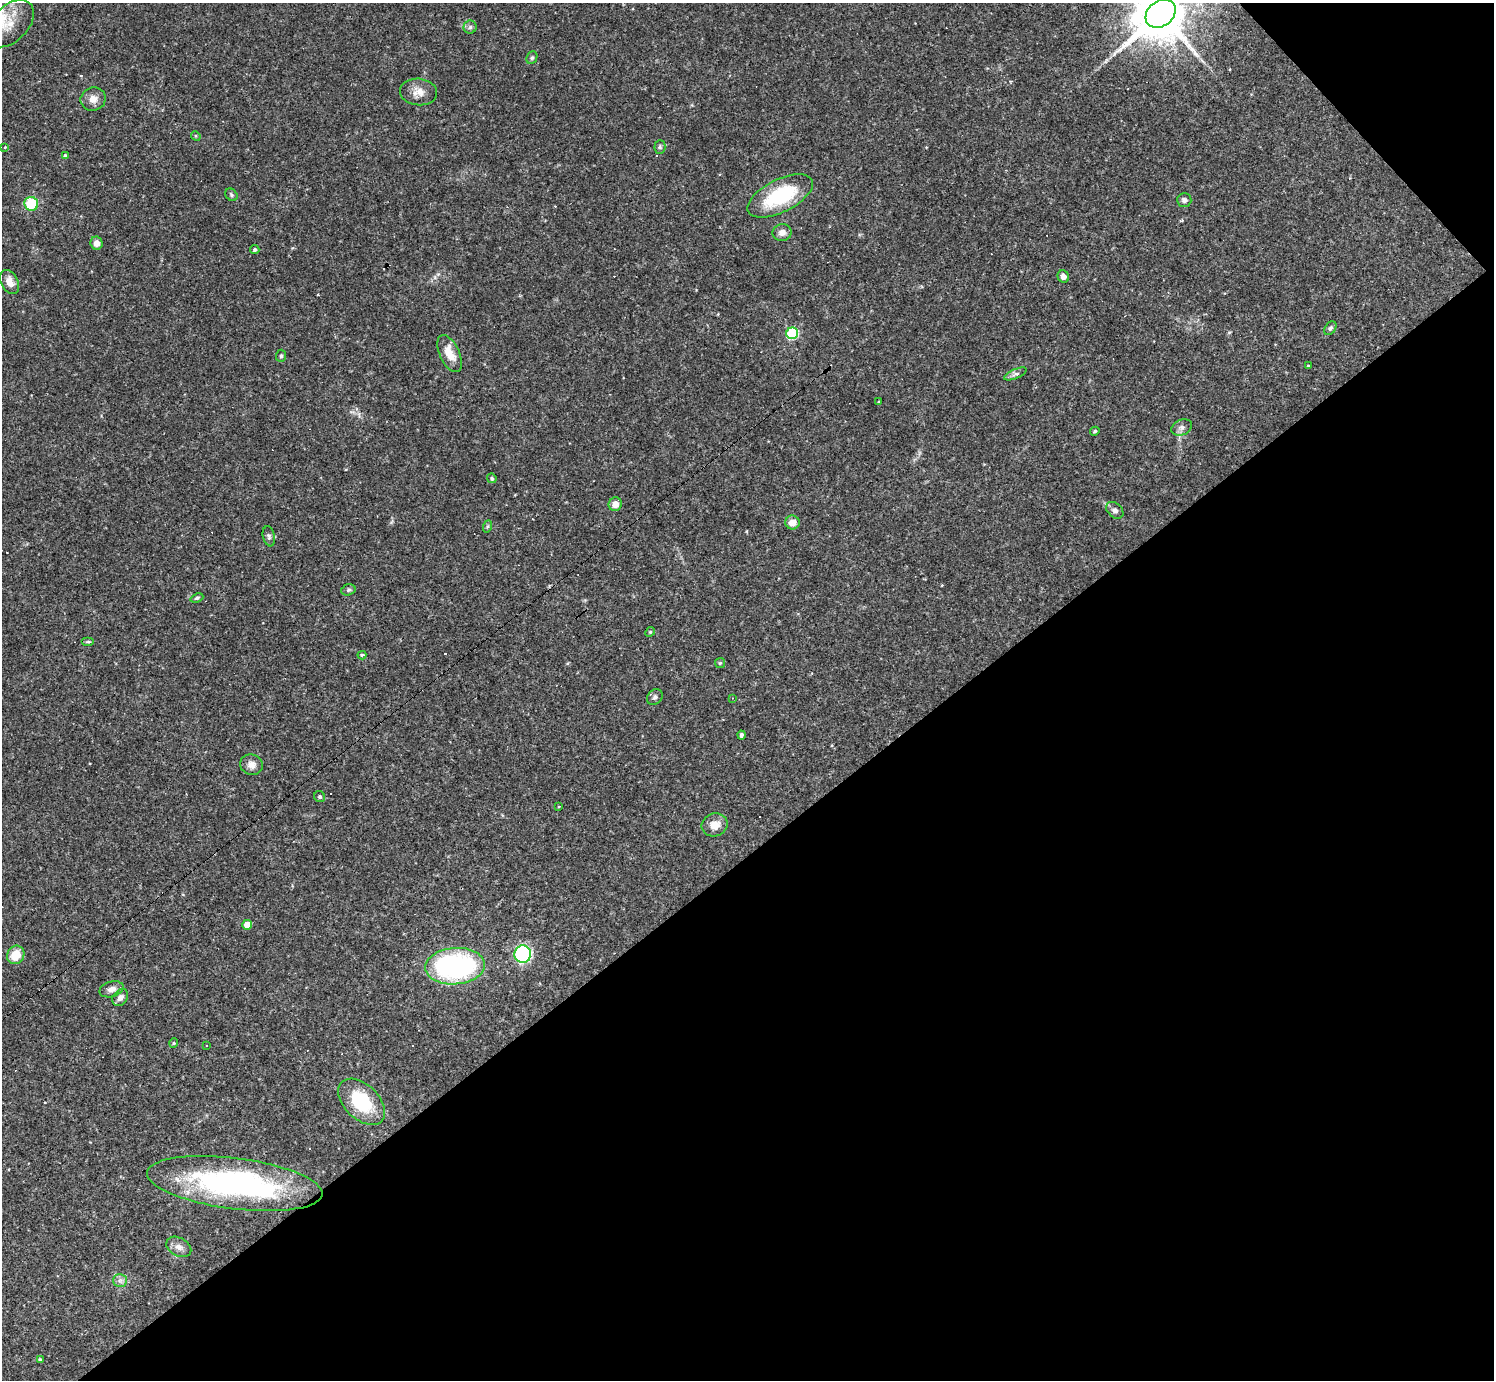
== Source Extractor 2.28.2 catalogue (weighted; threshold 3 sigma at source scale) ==
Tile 12 of 4 x 4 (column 4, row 3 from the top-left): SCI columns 4480-5971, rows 1672-3049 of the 5974 x 5972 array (HDU 1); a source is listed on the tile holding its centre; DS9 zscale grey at full resolution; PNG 1496 x 1382 px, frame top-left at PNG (2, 3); each listed source drawn as its Kron ellipse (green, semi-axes under 4 px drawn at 4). Shown black and unused: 40% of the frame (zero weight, under 2 of 3 exposures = <1% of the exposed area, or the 3 px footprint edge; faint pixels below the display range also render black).
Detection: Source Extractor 2.28.2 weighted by HDU 2 'WHT'; one run over the whole footprint, this tile lists its part. Background 0.0633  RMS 0.0061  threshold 0.0274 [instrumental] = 3 sigma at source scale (4.5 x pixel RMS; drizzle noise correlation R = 1.50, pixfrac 1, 0.05/0.05 arcsec/px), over >= 5 px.
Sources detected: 72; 1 inside a brighter object's white glare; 11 cosmic-ray / hot-pixel residue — neither listed nor drawn; the other 60 listed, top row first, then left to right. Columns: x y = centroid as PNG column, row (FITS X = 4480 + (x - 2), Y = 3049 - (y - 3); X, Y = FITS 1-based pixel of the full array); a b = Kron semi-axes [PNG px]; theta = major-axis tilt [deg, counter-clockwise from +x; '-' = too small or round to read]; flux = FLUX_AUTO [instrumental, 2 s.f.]
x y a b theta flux
1161 14 16 12 39 3600
10 24 28 18 46 13
470 27 6 6 - 1.5
532 58 6 5 - 1.2
419 92 18 13 -6 6.7
93 99 13 11 20 5
196 136 5 4 - 0.67
5 147 3 3 - 0.81
660 147 7 5 88 1.1
65 156 4 4 - 1.7
231 195 7 5 -49 1.1
780 196 36 16 27 41
1184 200 7 6 - 1.9
31 204 7 6 - 23
782 233 9 8 - 3.7
97 243 6 6 - 3.4
255 249 4 4 - 1.2
1063 276 6 5 - 3
10 282 13 8 -63 5.5
1330 328 7 5 53 1.4
792 333 6 5 - 62
450 354 20 9 -65 9.4
281 356 6 5 - 1
1308 366 3 3 - 0.61
1015 374 12 4 23 2
879 402 3 3 - 0.89
1182 427 11 7 24 2.6
1095 431 5 4 - 0.9
492 478 5 4 - 0.92
615 504 7 6 - 5.1
1115 510 10 7 -44 2.6
792 522 7 7 - 5.9
488 526 6 4 70 0.94
269 536 10 6 -78 1.7
348 590 7 5 16 1.2
197 598 7 4 20 1
650 632 5 4 - 0.75
88 642 6 4 0 0.83
362 655 4 3 - 1.9
720 663 5 5 - 0.88
655 697 9 7 47 2.1
732 698 3 2 - 0.38
742 735 4 4 - 1.3
251 765 11 10 - 4.1
320 797 6 5 - 1.3
559 807 3 2 - 0.41
715 825 13 11 20 7.8
247 925 5 5 - 11
523 954 8 8 - 81
16 955 9 8 - 12
455 966 30 18 4 110
112 989 12 7 16 3.9
120 997 9 7 50 3.4
174 1043 4 4 - 0.67
207 1046 3 3 - 1.6
362 1102 28 17 -44 32
235 1183 88 25 -7 150
179 1247 13 9 -28 3.9
120 1280 7 6 - 2.1
40 1360 4 4 - 1.5
Overlapping masked pixels (flux is a lower limit): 1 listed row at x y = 1161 14
Isophote crosses this tile's border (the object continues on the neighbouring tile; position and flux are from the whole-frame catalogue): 1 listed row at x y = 1161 14